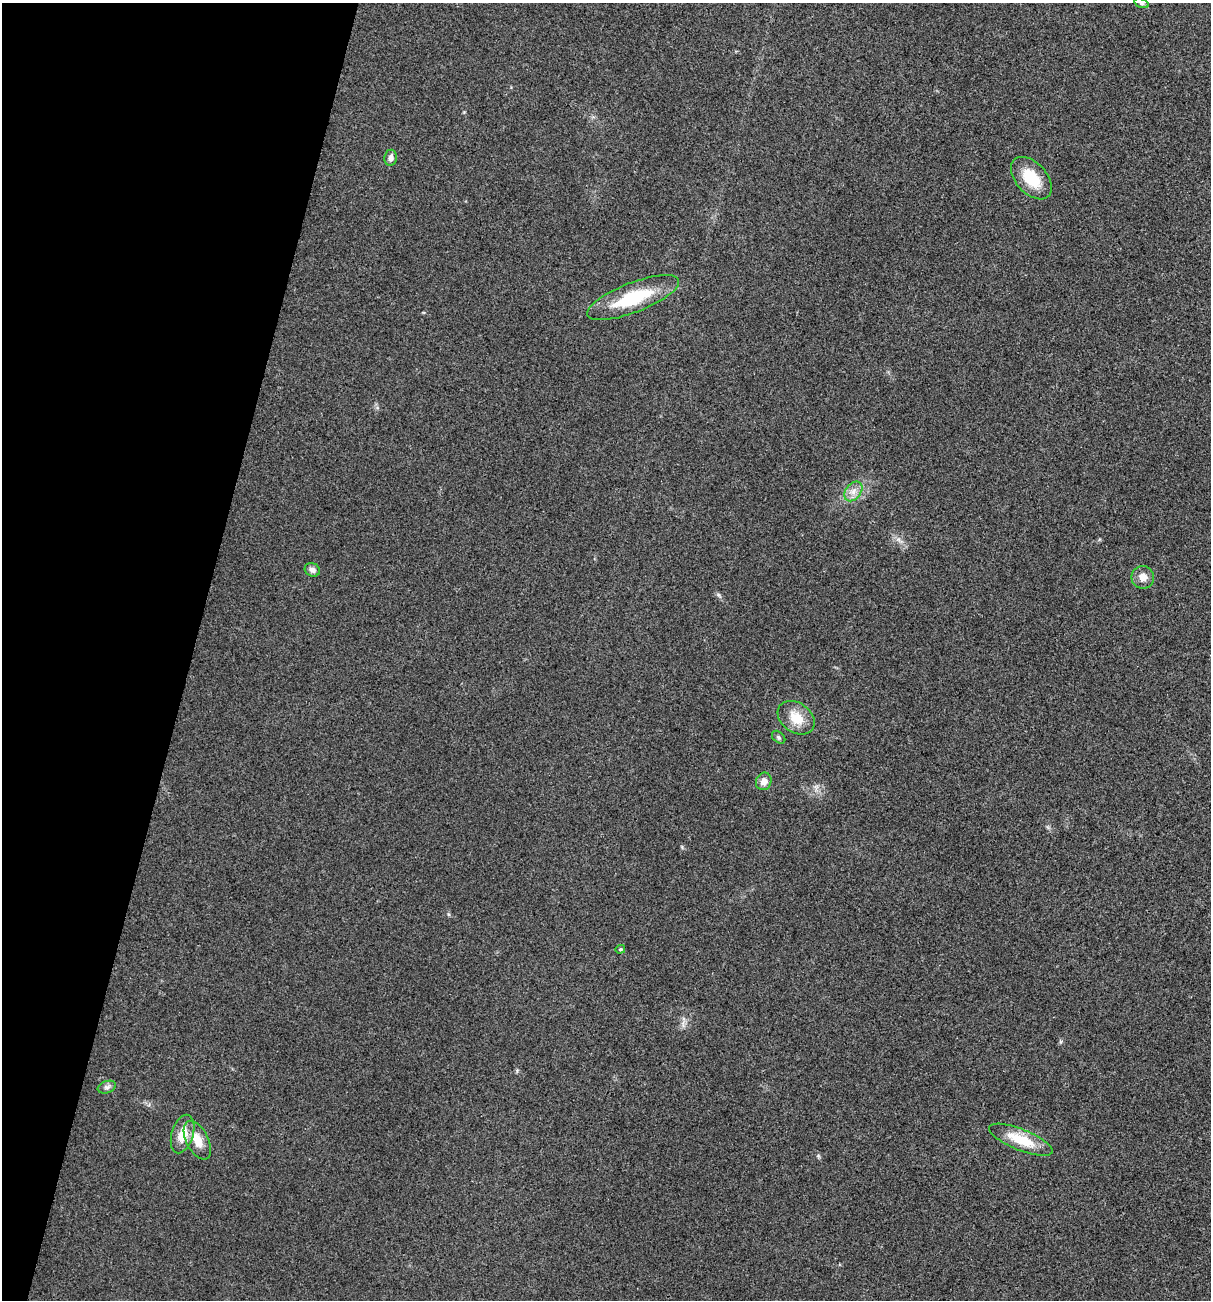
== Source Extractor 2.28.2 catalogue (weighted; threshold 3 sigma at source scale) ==
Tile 9 of 4 x 4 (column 1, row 3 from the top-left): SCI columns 131-1339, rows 1306-2603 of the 5220 x 5205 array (HDU 1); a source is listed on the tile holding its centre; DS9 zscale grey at full resolution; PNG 1213 x 1302 px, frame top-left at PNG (2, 3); each listed source drawn as its Kron ellipse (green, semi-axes under 4 px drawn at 4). Shown black and unused: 16% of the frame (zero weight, under 3 of 4 exposures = <1% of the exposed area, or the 3 px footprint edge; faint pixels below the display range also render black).
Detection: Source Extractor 2.28.2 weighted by HDU 2 'WHT'; one run over the whole footprint, this tile lists its part. Background 0.0264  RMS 0.0059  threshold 0.0265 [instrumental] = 3 sigma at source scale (4.5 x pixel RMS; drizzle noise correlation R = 1.50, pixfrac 1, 0.05/0.05 arcsec/px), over >= 5 px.
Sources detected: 15; all 15 listed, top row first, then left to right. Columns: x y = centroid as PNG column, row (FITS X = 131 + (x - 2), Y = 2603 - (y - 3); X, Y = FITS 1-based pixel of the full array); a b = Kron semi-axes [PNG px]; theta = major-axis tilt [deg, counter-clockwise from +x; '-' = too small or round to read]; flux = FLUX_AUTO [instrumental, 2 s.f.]
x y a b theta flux
1142 3 7 4 -19 0.98
390 158 8 6 82 2.7
1031 178 25 15 -48 18
633 298 49 15 21 32
853 491 11 7 52 4
312 570 8 6 -26 2.3
1143 577 11 11 - 4.8
796 718 20 14 -36 11
779 737 8 5 -42 1.2
764 781 9 7 68 4
620 949 5 4 - 0.73
107 1087 9 6 19 1.8
183 1134 20 10 73 11
197 1140 21 11 -63 9.4
1021 1140 34 10 -22 17
Isophote crosses this tile's border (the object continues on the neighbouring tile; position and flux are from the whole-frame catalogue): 1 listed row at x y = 1142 3